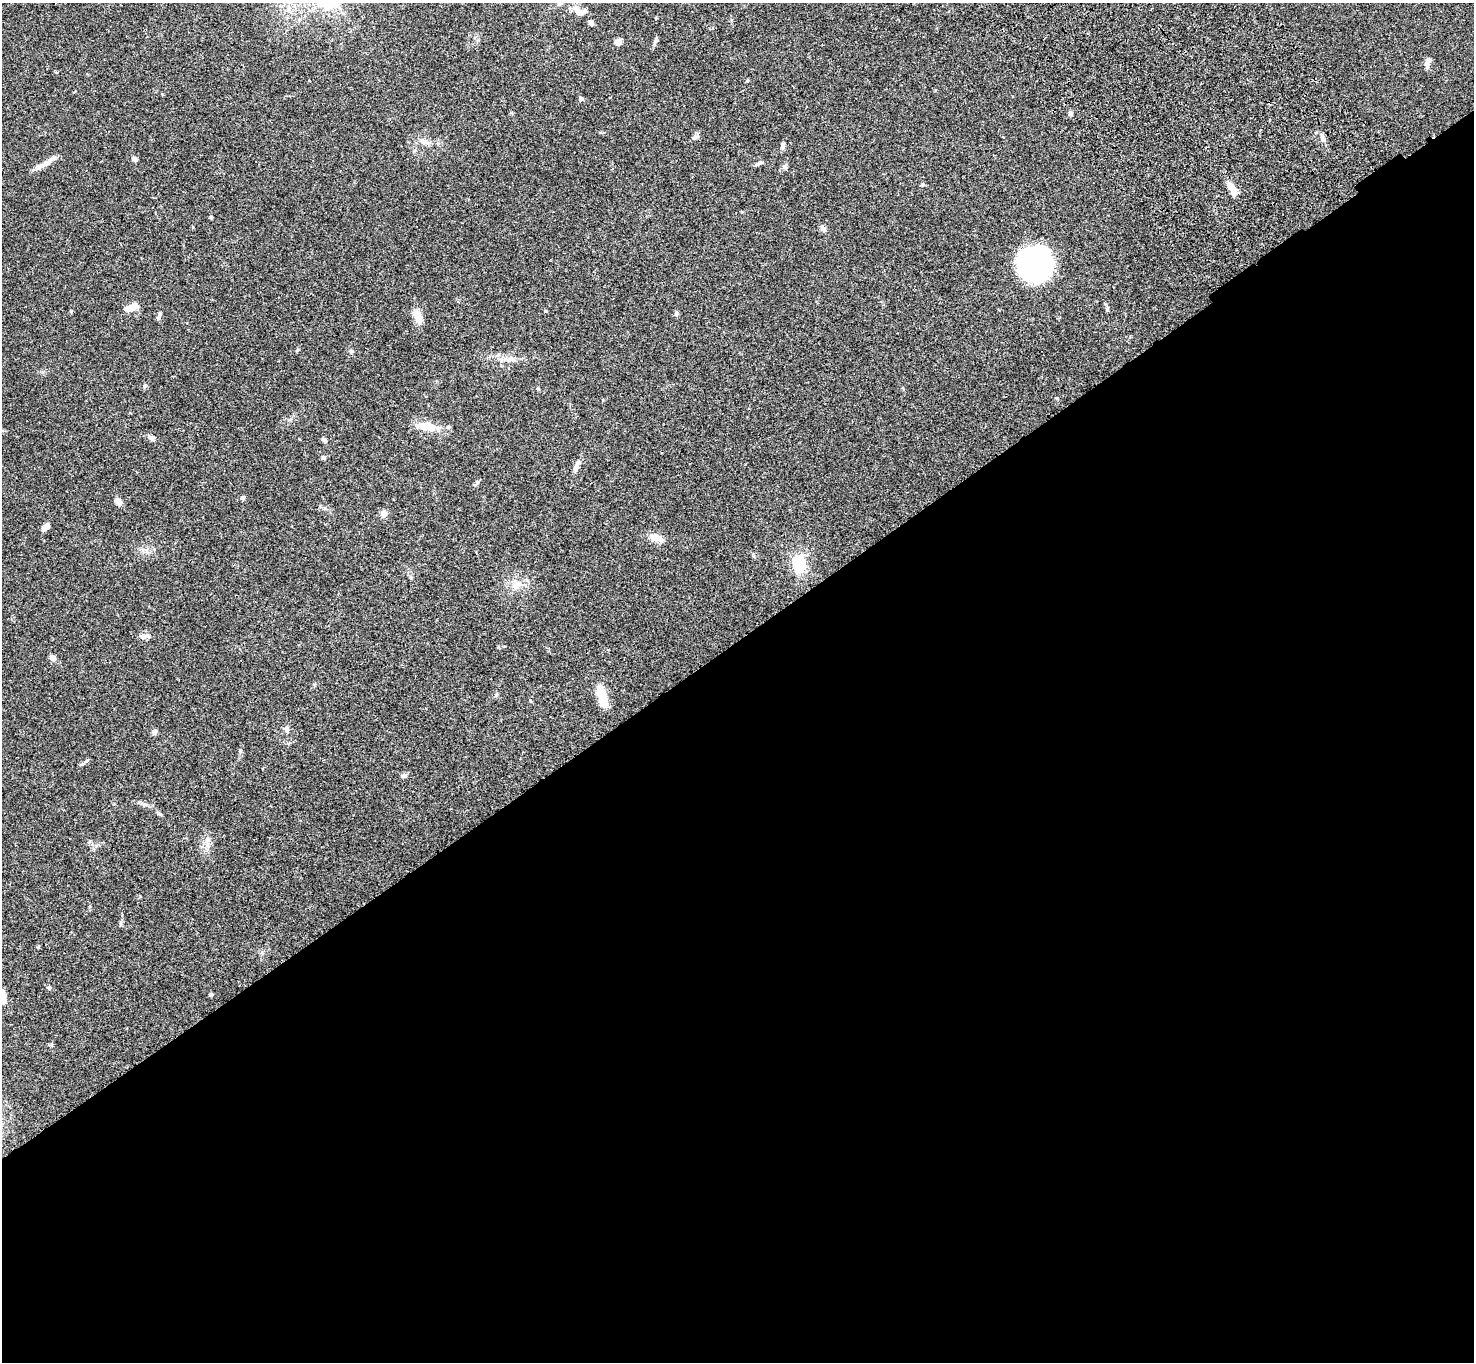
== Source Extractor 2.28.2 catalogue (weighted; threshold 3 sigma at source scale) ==
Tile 15 of 4 x 4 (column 3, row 4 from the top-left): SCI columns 3048-4519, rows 381-1740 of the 6094 x 6064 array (HDU 1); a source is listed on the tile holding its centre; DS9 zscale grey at full resolution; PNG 1476 x 1364 px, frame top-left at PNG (2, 3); no overlay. Shown black and unused: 53% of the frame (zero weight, under 3 of 4 exposures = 6% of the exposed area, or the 3 px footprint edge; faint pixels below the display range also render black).
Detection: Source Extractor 2.28.2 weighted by HDU 2 'WHT'; one run over the whole footprint, this tile lists its part. Background 0.0621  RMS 0.0055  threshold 0.0245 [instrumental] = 3 sigma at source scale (4.5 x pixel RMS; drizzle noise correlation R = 1.50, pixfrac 1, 0.05/0.05 arcsec/px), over >= 5 px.
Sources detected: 63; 1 inside a brighter object's white glare — not listed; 2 inside a brighter listed object's ellipse — not listed separately; the other 60 listed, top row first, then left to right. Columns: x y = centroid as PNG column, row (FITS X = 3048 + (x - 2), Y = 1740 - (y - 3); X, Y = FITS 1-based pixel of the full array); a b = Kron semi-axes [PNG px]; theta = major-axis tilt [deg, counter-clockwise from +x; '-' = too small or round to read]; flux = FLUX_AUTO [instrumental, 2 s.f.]
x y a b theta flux
560 3 8 6 35 1.5
578 12 16 9 -51 4.1
591 23 6 5 - 1.9
618 42 7 6 - 2.9
654 43 11 3 75 1.2
1428 61 12 6 70 2.7
747 80 4 3 - 0.62
610 97 3 2 - 0.35
581 99 4 4 - 2.2
1071 113 6 5 - 1.1
695 137 10 6 27 1.5
1323 139 6 4 19 0.89
424 141 20 7 -17 3.8
782 146 9 5 72 1.6
134 159 6 5 - 1.8
46 163 22 7 29 4.7
759 163 11 4 24 1.4
784 167 7 4 0 0.99
1231 186 14 9 -45 4.2
211 217 4 3 - 0.67
193 227 5 3 - 0.42
823 228 11 6 -47 1.6
1034 264 32 31 - 82
130 308 16 7 17 6.2
71 311 5 4 - 0.54
546 311 5 4 - 0.58
676 313 6 5 - 0.91
160 314 8 5 69 1.2
418 317 20 9 -78 5.1
351 351 5 5 - 0.72
511 359 11 5 -27 1.9
145 386 6 5 - 0.8
426 426 28 11 -12 9.1
151 438 11 6 -36 1.5
324 440 7 5 -48 1.2
323 457 6 6 - 0.99
576 466 17 6 67 2.8
477 482 6 3 -18 0.55
243 498 5 5 - 1.3
119 502 9 7 -61 2.5
384 513 5 5 - 5
45 527 10 5 43 2.7
656 538 16 8 -14 5.7
799 564 17 12 -82 18
518 585 16 10 31 5.4
144 636 15 6 0 2.4
52 658 6 5 - 3.5
602 696 19 8 -75 15
287 729 7 6 - 1.9
154 732 6 5 - 1.8
240 751 6 5 - 0.72
86 761 10 3 40 0.95
405 775 7 6 - 1.2
144 804 7 6 - 1.3
158 813 8 4 -36 0.9
208 840 10 5 90 2
38 947 4 4 - 0.46
49 988 4 4 - 1.4
2 995 16 7 -76 7.2
211 995 4 4 - 1
Isophote crosses this tile's border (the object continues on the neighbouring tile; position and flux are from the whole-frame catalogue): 2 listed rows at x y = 560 3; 2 995
Unlisted compact peaks at least as high as the median listed source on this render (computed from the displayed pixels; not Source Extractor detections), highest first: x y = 538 389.